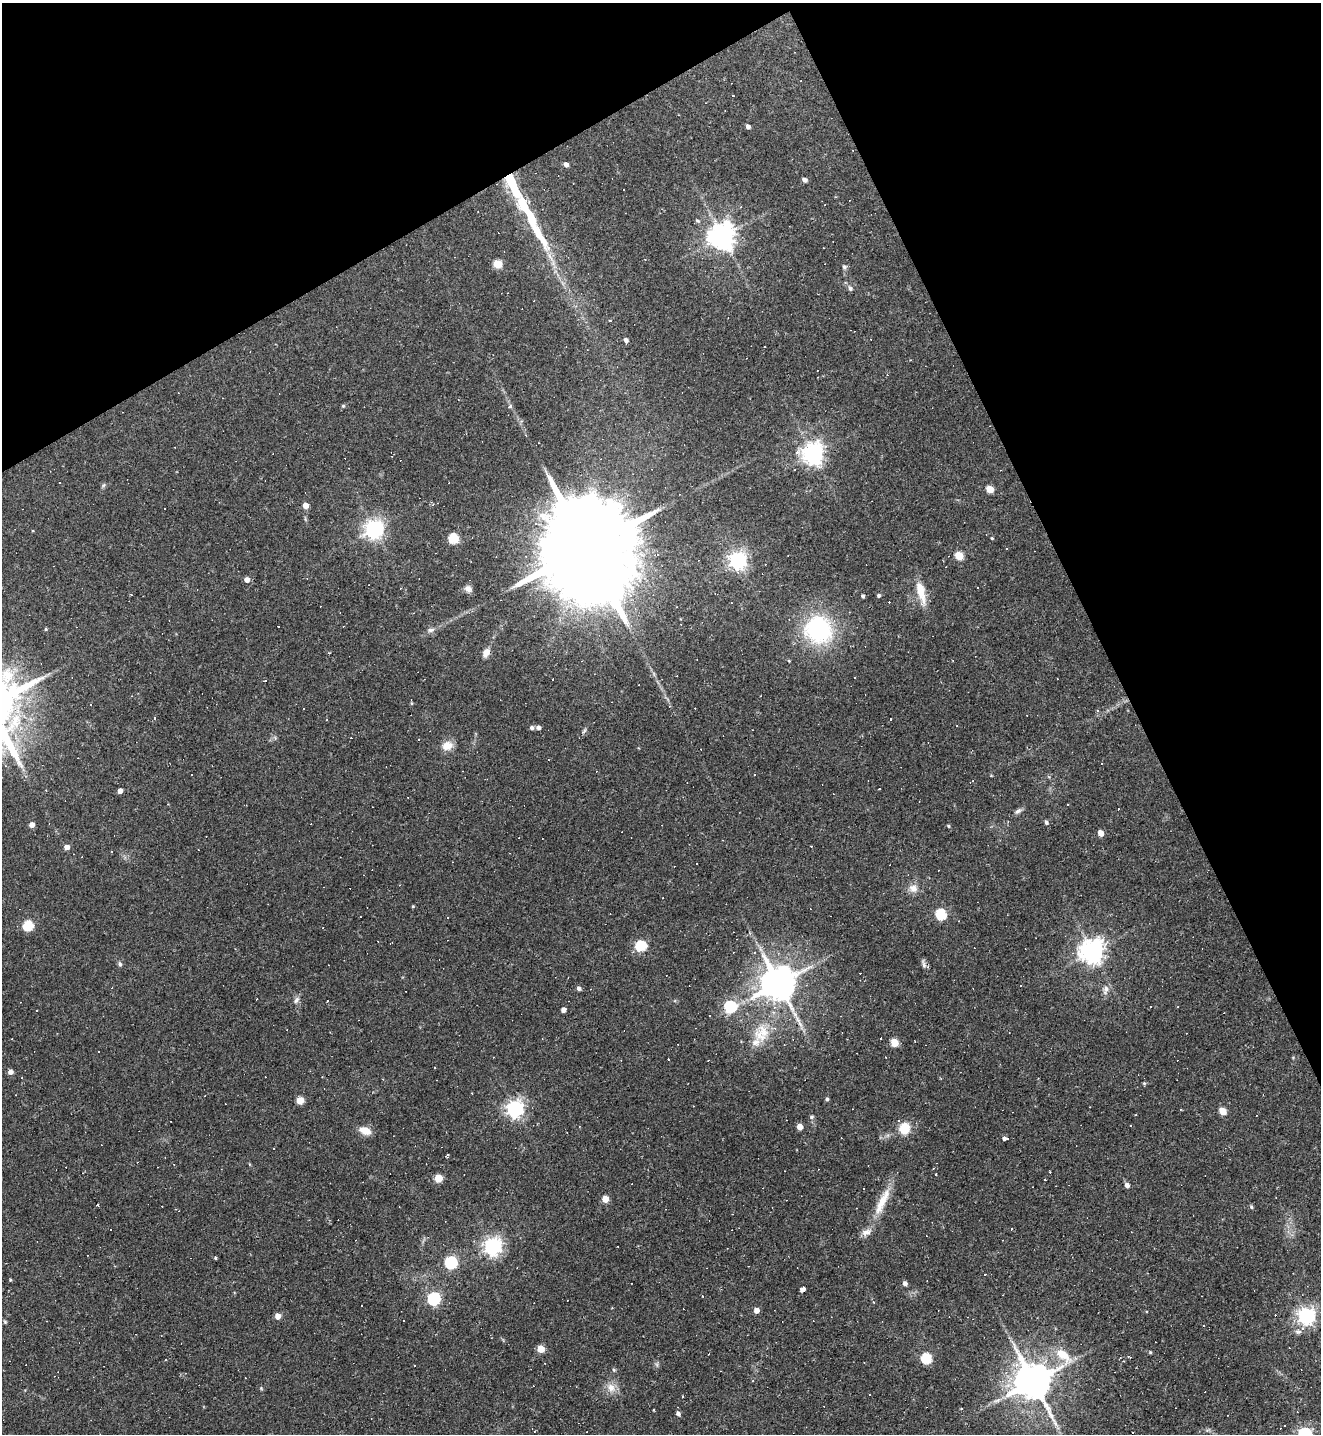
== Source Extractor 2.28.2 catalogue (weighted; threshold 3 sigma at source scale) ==
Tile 3 of 4 x 4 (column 3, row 1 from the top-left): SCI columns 2926-4244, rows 4295-5726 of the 5717 x 5726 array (HDU 1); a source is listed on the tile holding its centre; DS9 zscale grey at full resolution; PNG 1323 x 1436 px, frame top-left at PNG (2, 3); no overlay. Shown black and unused: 25% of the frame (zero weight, under 2 of 3 exposures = <1% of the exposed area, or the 3 px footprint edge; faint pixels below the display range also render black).
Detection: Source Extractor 2.28.2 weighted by HDU 2 'WHT'; one run over the whole footprint, this tile lists its part. Background 0.065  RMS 0.0054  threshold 0.0241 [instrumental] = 3 sigma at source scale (4.5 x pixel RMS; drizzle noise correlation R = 1.50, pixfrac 1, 0.05/0.05 arcsec/px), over >= 5 px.
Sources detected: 243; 1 inside a brighter object's white glare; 103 cosmic-ray / hot-pixel residue — not listed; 3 inside a brighter listed object's ellipse — not listed separately; the other 136 listed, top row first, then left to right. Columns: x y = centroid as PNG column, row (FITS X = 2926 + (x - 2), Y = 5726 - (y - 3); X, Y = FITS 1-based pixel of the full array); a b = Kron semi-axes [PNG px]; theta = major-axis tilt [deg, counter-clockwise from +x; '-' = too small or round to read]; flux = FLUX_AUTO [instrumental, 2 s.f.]
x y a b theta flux
748 127 4 4 - 1.9
566 164 5 4 - 2.4
804 180 5 4 - 2.1
512 183 31 8 -66 33
741 207 4 3 - 0.48
697 221 6 5 - 0.95
540 236 62 10 -59 25
722 236 8 8 - 640
645 259 4 2 - 0.33
497 264 5 5 - 18
844 267 6 6 - 1.1
850 288 8 6 -65 1.3
507 293 3 2 - 0.35
626 340 5 4 - 1.6
765 347 3 2 - 0.71
343 406 5 5 - 0.71
510 406 3 3 - 57
813 454 7 7 - 390
59 483 3 2 - 0.5
103 485 6 4 87 0.85
990 489 5 4 - 11
305 505 5 4 - 4.7
374 529 7 6 - 280
453 538 5 5 - 31
992 538 4 3 - 0.49
586 548 47 19 -65 20000
1006 548 3 2 - 0.61
658 554 4 3 - 0.96
959 555 5 5 - 15
738 560 7 6 - 230
247 580 5 5 - 3
468 588 10 8 -22 2.4
921 591 29 9 -75 9.1
631 595 7 6 - 2.5
879 595 4 4 - 0.97
863 596 4 3 - 1
413 613 3 2 - 0.34
46 629 4 3 - 0.65
818 629 27 26 - 59
431 630 8 6 1 1.6
486 653 8 6 57 4.7
266 681 3 3 - 14
670 706 3 3 - 0.53
304 709 3 3 - 0.71
957 726 2 2 - 0.35
532 728 5 4 - 1.4
538 728 5 4 - 1.8
584 731 9 4 60 0.99
447 746 13 10 16 5.9
192 774 3 3 - 2.1
754 775 3 3 - 3.2
120 791 4 4 - 3.4
1068 804 3 3 - 0.96
1018 811 9 6 31 1.6
1046 822 5 4 - 1.3
32 825 4 4 - 4
948 826 4 4 - 0.66
1101 833 5 4 - 5.8
811 846 2 2 - 0.36
67 847 5 4 - 3.1
913 888 12 10 -26 4.1
413 906 4 4 - 0.52
941 914 6 6 - 35
447 918 3 3 - 0.61
28 925 5 5 - 37
641 946 5 5 - 44
1092 952 8 8 - 510
120 964 6 5 - 1.1
924 964 12 5 -75 1.6
778 983 10 10 - 1500
112 988 3 2 - 0.38
579 988 5 4 - 1.5
1106 989 8 7 - 2.3
256 999 2 2 - 0.46
296 1000 10 6 56 2
730 1006 6 6 - 63
563 1010 4 4 - 2.6
761 1033 28 20 66 15
12 1039 2 2 - 0.36
894 1043 5 5 - 14
708 1060 2 2 - 0.42
10 1072 5 4 - 2.6
22 1078 3 2 - 0.35
1144 1083 6 4 -18 0.59
827 1099 4 4 - 1
300 1100 5 5 - 12
515 1109 6 6 - 220
1223 1111 5 4 - 12
812 1117 6 5 - 0.9
579 1126 3 3 - 0.46
800 1127 4 4 - 5
904 1128 9 8 - 15
365 1131 14 8 -21 5.7
1007 1139 5 3 - 8
273 1148 3 2 - 0.44
447 1155 4 2 - 0.62
936 1174 3 2 - 0.37
438 1178 5 5 - 17
1127 1185 5 4 - 2.4
605 1199 5 4 - 9.1
882 1201 45 10 65 13
1251 1207 6 4 -25 0.8
1011 1228 3 3 - 0.55
493 1246 7 6 - 250
216 1258 3 3 - 1.5
451 1262 6 6 - 66
985 1274 2 2 - 0.61
10 1280 4 3 - 0.56
905 1283 5 4 - 1.9
803 1289 3 3 - 72
702 1296 3 2 - 0.45
434 1299 6 6 - 92
873 1302 5 3 - 0.52
756 1310 5 4 - 3.9
278 1316 4 4 - 5.8
1306 1316 7 6 - 230
403 1320 3 2 - 0.87
5 1322 5 4 - 0.57
1203 1325 3 2 - 0.59
1301 1330 18 6 27 3.9
541 1349 5 5 - 11
1150 1352 4 4 - 0.62
1063 1355 24 11 -43 13
1128 1356 4 3 - 0.85
926 1358 6 5 - 39
864 1362 3 2 - 0.41
614 1370 5 4 - 0.66
1033 1381 11 9 -63 1700
611 1388 13 10 -63 4.9
682 1396 3 2 - 0.55
998 1400 7 5 43 1.3
961 1408 3 2 - 0.75
653 1410 3 2 - 0.38
678 1413 5 4 - 1.8
1132 1432 3 2 - 0.67
1305 1434 6 6 - 110
Overlapping masked pixels (flux is a lower limit): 1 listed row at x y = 512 183
Isophote crosses this tile's border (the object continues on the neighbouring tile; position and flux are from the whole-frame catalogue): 1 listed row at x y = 1305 1434